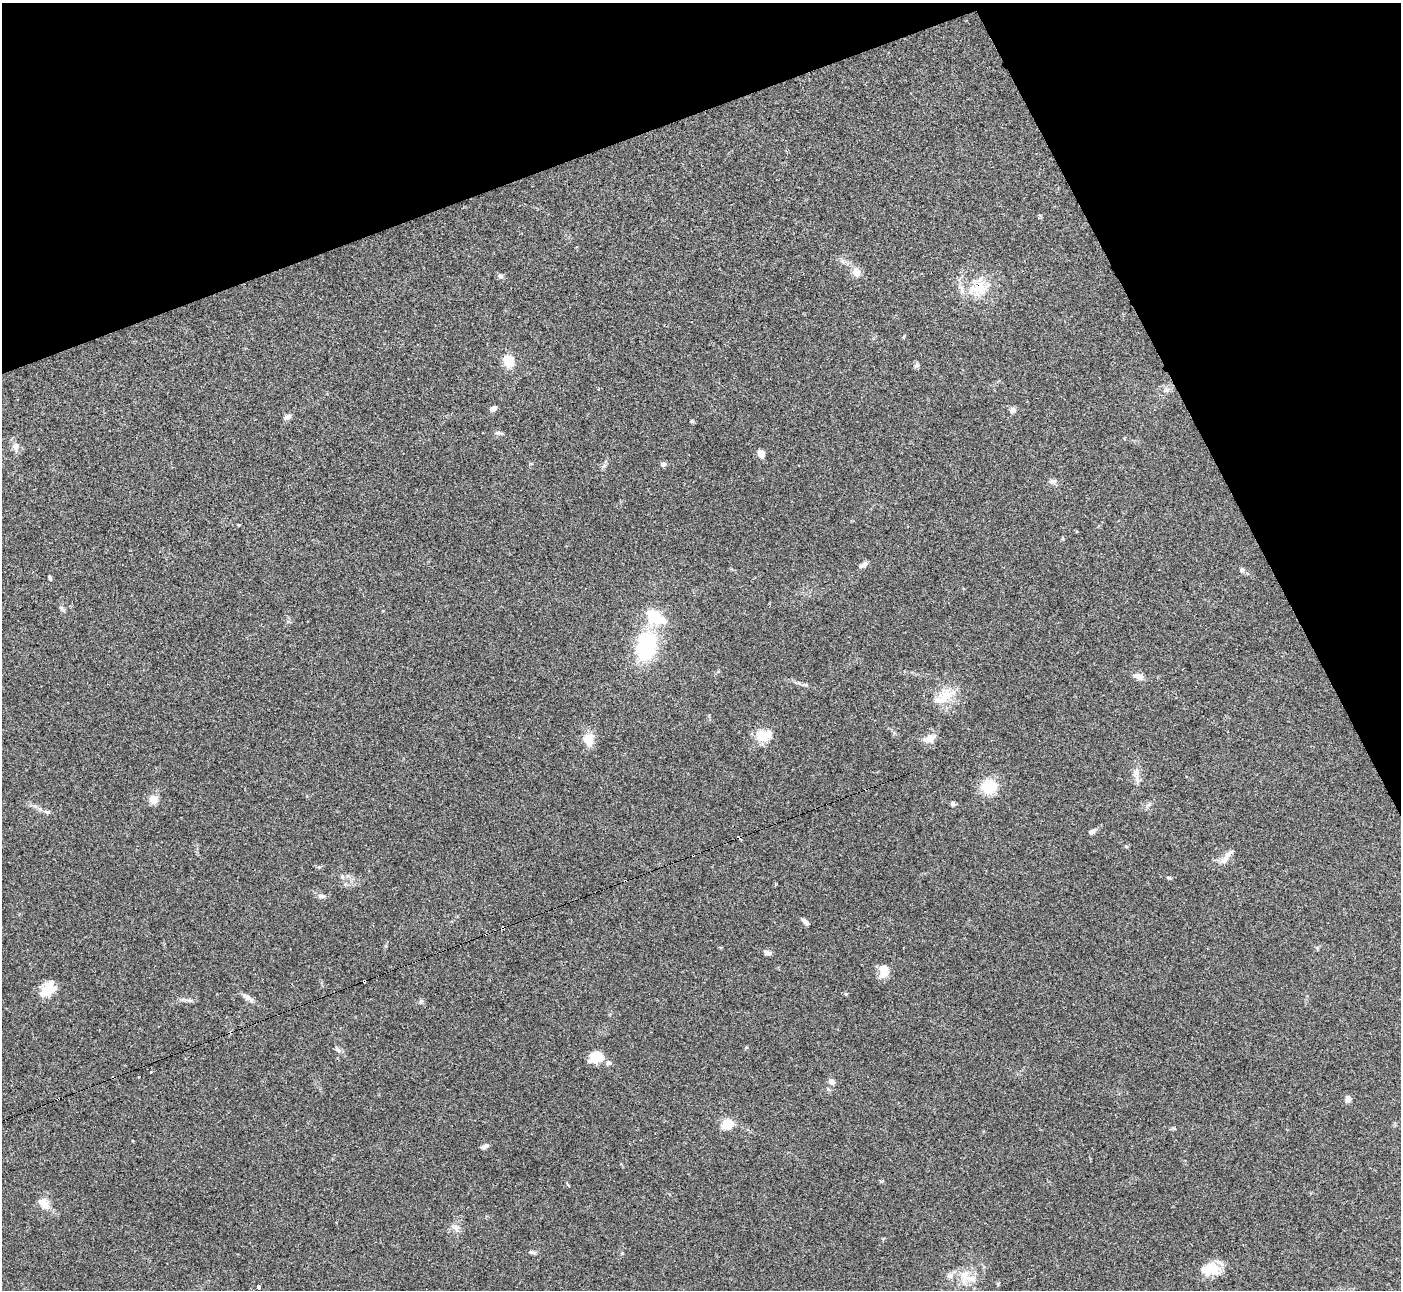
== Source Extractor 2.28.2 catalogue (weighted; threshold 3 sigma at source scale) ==
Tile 3 of 4 x 4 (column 3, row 1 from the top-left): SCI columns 2802-4200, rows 4017-5304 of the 5600 x 5588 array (HDU 1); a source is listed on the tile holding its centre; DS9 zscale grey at full resolution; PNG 1403 x 1292 px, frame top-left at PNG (2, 3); no overlay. Shown black and unused: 20% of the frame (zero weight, under 3 of 4 exposures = <1% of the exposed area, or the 3 px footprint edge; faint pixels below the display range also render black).
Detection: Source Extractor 2.28.2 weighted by HDU 2 'WHT'; one run over the whole footprint, this tile lists its part. Background 0.0513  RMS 0.0052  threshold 0.0234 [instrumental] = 3 sigma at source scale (4.5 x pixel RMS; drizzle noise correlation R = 1.50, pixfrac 1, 0.05/0.05 arcsec/px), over >= 5 px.
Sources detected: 80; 5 cosmic-ray / hot-pixel residue — not listed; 6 inside a brighter listed object's ellipse — not listed separately; the other 69 listed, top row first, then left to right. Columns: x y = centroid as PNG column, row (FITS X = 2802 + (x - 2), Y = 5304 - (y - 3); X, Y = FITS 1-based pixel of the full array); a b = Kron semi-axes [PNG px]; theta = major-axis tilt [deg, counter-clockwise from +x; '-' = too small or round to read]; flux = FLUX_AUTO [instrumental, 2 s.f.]
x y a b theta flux
857 272 5 5 - 11
500 276 8 7 - 1.4
979 288 27 22 81 16
508 361 13 10 -71 9.5
916 365 7 5 22 1.1
1166 390 8 6 15 1.8
493 408 7 5 30 2.5
1013 410 7 7 - 1.9
288 417 8 6 34 2.1
692 421 5 5 - 0.66
498 433 8 6 -14 1.5
16 447 11 9 -87 3.1
761 453 7 6 - 4.8
531 464 5 3 - 0.52
663 464 7 6 - 1.2
1053 482 11 7 0 1.9
239 525 4 3 - 3.2
1063 538 5 3 - 0.54
863 565 11 6 38 2
1242 570 6 6 - 1
50 577 5 3 - 0.79
62 608 10 4 -61 1.1
655 617 23 13 -31 20
646 646 27 17 76 46
1139 677 12 7 -20 3.4
943 697 32 15 33 12
762 736 20 14 -18 8.3
929 738 15 11 36 4.6
588 740 19 14 88 6.8
1136 773 11 8 60 3
989 787 13 11 2 18
154 799 5 5 - 19
952 803 5 5 - 1.2
47 812 9 5 -9 1.6
1092 832 8 5 28 2
1126 846 6 4 -19 0.54
1226 857 24 7 53 4.3
342 876 6 5 - 1
1169 877 7 3 -10 0.65
625 881 4 2 - 0.6
321 896 11 5 -4 1.7
805 921 10 5 -42 1.5
503 928 4 3 - 2.7
768 953 10 5 -22 2
883 971 17 11 87 5.7
364 981 4 3 - 1.8
45 991 16 13 63 8.7
846 994 6 3 -18 0.57
246 997 11 7 -30 2.4
189 1000 7 4 -18 1.1
421 1001 7 5 76 1.1
746 1048 5 3 - 0.53
337 1049 10 4 -45 1.4
596 1057 17 12 23 8.1
151 1072 3 3 - 0.85
831 1082 7 6 - 2.2
828 1089 6 5 - 0.86
58 1099 3 2 - 0.55
1348 1099 8 6 -84 2.2
728 1124 11 9 24 9.7
484 1147 10 5 24 1.8
882 1181 6 3 17 0.55
44 1203 17 13 -46 5.5
455 1228 15 7 -40 2.7
532 1252 10 5 -9 1.1
1211 1269 25 15 6 11
965 1275 18 12 65 8
950 1276 8 7 - 2.1
259 1288 3 3 - 5.6
Overlapping masked pixels (flux is a lower limit): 5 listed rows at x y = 979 288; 625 881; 503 928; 364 981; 58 1099
Unlisted compact peaks at least as high as the median listed source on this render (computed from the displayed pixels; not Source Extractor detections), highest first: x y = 806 685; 622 1253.